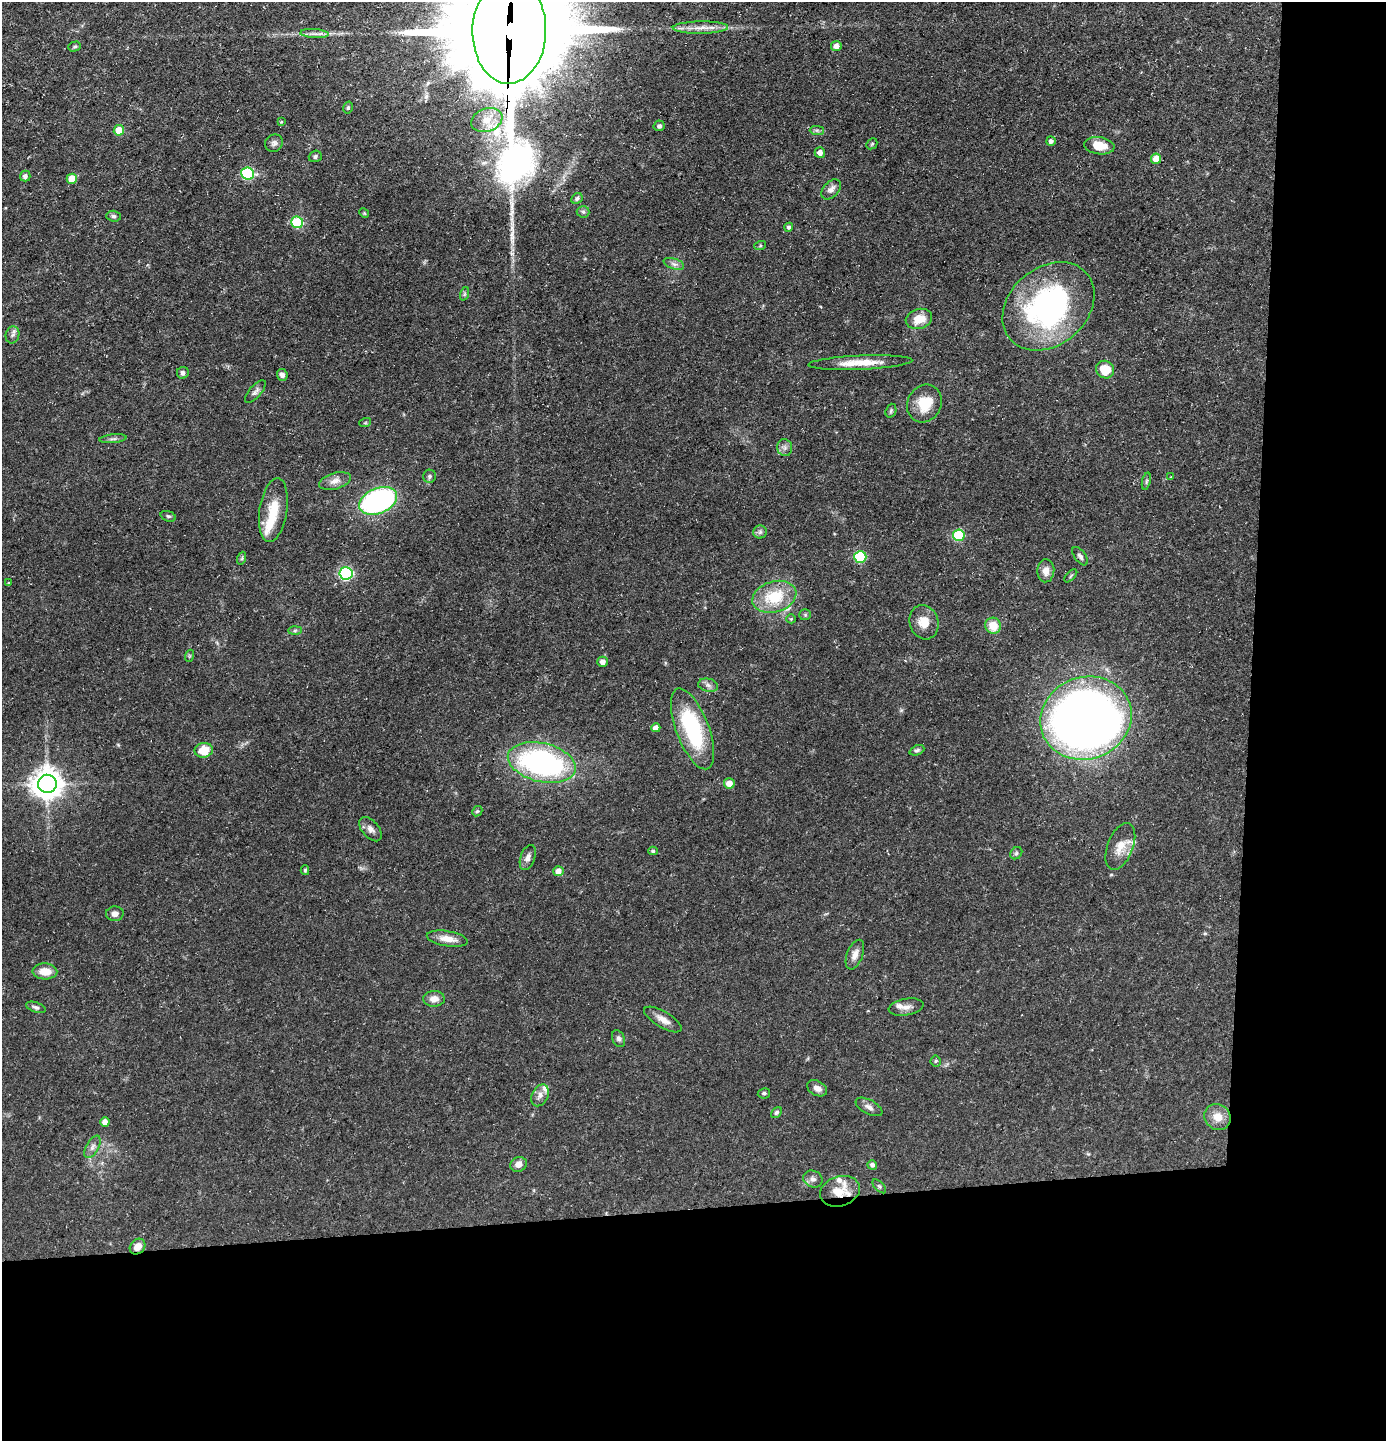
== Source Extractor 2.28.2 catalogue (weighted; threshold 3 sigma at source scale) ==
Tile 9 of 3 x 3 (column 3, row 3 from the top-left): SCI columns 2839-4222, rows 1-1439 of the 4292 x 4317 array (HDU 1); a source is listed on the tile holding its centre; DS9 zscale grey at full resolution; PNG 1388 x 1443 px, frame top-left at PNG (2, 2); each listed source drawn as its Kron ellipse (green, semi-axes under 4 px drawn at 4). Shown black and unused: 24% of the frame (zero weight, under 3 of 5 exposures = <1% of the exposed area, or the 3 px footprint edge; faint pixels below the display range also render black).
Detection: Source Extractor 2.28.2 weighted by HDU 2 'WHT'; one run over the whole footprint, this tile lists its part. Background 0.0975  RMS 0.0046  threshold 0.0207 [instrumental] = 3 sigma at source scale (4.5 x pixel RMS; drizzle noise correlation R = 1.50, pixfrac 1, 0.05/0.05 arcsec/px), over >= 5 px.
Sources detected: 116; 1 inside a brighter object's white glare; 1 long thin detection or spike segment (spike, bleed or trail) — neither listed nor drawn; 5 inside a brighter listed object's ellipse — not listed separately; the other 109 listed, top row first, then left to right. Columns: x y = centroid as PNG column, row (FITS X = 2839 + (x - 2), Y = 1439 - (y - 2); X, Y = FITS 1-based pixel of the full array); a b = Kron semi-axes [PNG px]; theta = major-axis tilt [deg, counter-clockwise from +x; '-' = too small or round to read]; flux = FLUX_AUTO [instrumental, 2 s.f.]
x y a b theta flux
700 28 28 6 1 5.2
509 31 53 37 89 15000
314 34 14 4 -3 2.2
836 46 5 5 - 2.9
75 47 6 5 - 0.79
348 108 6 4 74 0.7
487 120 16 11 21 6.8
281 122 4 3 - 0.5
659 126 5 5 - 1.3
119 130 5 5 - 9.7
817 130 7 4 -1 0.83
1051 141 5 4 - 1.4
274 143 9 8 - 1.6
872 144 6 5 - 0.61
1099 146 15 8 -7 7.4
820 152 5 5 - 2.9
315 156 6 5 - 1.1
1156 159 5 5 - 6.3
248 173 6 6 - 40
25 176 5 5 - 1.6
72 179 5 5 - 8.7
831 189 12 7 47 2.4
577 199 6 5 - 1.1
583 212 6 5 - 1
364 213 5 4 - 0.5
114 216 7 5 -3 1
297 222 6 6 - 32
789 227 4 4 - 0.99
760 246 6 4 19 0.54
674 264 10 5 -18 1.7
464 294 7 4 71 0.72
1048 306 51 38 41 100
919 319 13 10 15 6.9
12 335 8 6 73 1.5
860 363 52 7 2 9.6
1105 370 9 8 - 9.5
183 373 6 6 - 1.4
282 375 6 5 - 1.7
255 392 14 6 49 1.7
924 404 19 17 62 12
891 411 7 5 70 0.74
365 423 6 4 18 0.52
113 439 14 4 6 1.4
785 447 8 7 - 1.6
430 476 6 6 - 1.1
1171 477 3 3 - 0.31
335 481 16 8 15 3.4
1146 481 9 3 77 0.72
378 501 20 12 23 100
273 510 32 14 82 13
168 516 8 5 -18 0.78
760 532 6 6 - 1.2
959 535 6 5 - 28
1080 556 11 5 -54 1.4
860 557 6 6 - 35
242 558 6 4 72 0.68
1046 571 11 8 86 3.7
346 573 6 6 - 70
1071 576 8 3 46 0.56
8 583 3 2 - 0.36
774 597 22 15 16 18
805 615 6 5 - 0.73
791 619 5 4 - 0.55
924 622 17 14 -73 7
993 626 8 8 - 7.5
295 631 7 4 1 0.83
189 656 6 4 71 0.51
603 662 5 5 - 2.7
708 685 10 6 -11 1.7
1086 718 46 41 20 540
656 728 4 4 - 3.1
692 729 43 16 -69 42
204 750 9 7 10 8.1
917 750 8 5 22 0.88
542 762 34 19 -13 100
729 783 5 5 - 4.2
47 784 9 9 - 720
477 811 5 4 - 0.61
371 829 14 8 -49 2.5
1120 846 25 12 69 7
653 851 5 4 - 0.84
1016 853 7 5 46 0.88
528 858 13 7 71 2.2
305 870 5 4 - 0.55
558 871 5 5 - 4
115 914 9 7 4 2.1
447 939 21 7 -9 5.4
855 955 15 8 69 3.2
45 971 12 8 -2 5.9
434 999 11 8 1 3.2
36 1007 10 5 -19 1.2
906 1007 17 8 9 3.1
663 1020 21 8 -30 4.1
619 1039 9 6 -65 1.3
936 1061 5 5 - 0.68
817 1088 11 7 -29 2.5
764 1093 6 5 - 0.95
540 1095 11 8 62 2.5
869 1107 14 7 -28 2.2
776 1112 6 4 50 0.82
1217 1117 14 12 -42 5.9
105 1122 4 4 - 3.2
92 1147 12 6 61 2.1
518 1164 8 7 - 3.1
872 1165 5 4 - 1.3
813 1179 10 8 -22 2
879 1186 8 4 -45 0.83
840 1191 20 15 17 11
138 1247 9 7 46 4.1
Overlapping masked pixels (flux is a lower limit): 3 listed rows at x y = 509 31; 840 1191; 138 1247
Isophote crosses this tile's border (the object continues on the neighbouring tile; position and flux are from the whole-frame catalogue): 1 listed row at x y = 509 31